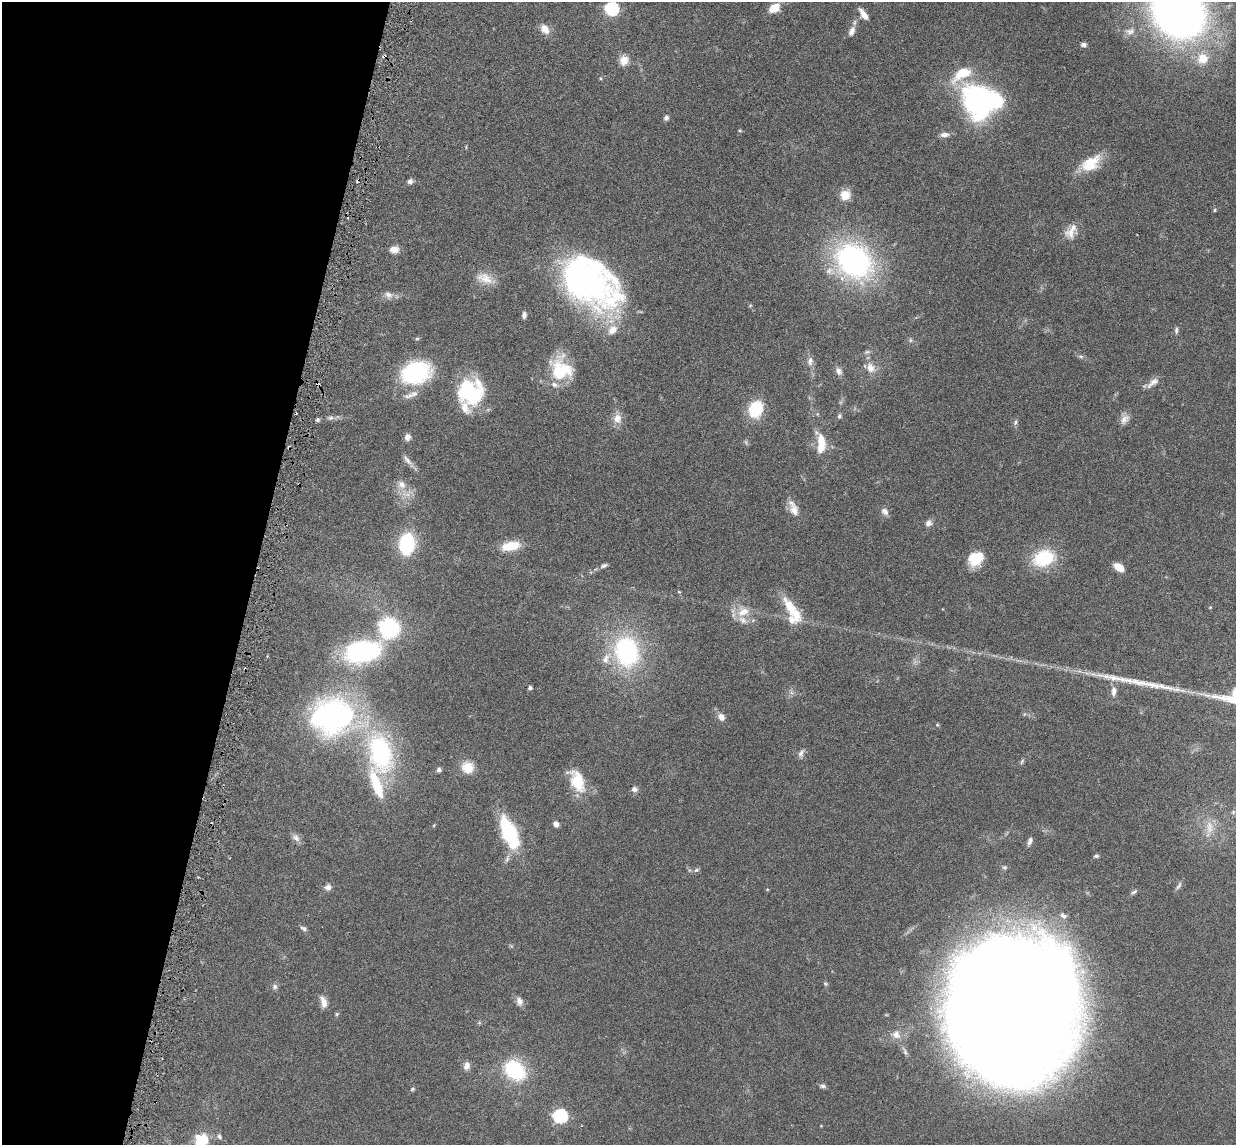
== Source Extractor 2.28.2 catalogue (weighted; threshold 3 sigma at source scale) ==
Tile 9 of 4 x 4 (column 1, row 3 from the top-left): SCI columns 90-1323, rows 1297-2439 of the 5085 x 5014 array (HDU 1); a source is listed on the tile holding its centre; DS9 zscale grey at full resolution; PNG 1238 x 1147 px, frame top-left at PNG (2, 2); no overlay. Shown black and unused: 21% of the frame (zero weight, under 3 of 6 exposures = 3% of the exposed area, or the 3 px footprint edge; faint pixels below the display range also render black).
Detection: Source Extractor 2.28.2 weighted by HDU 2 'WHT'; one run over the whole footprint, this tile lists its part. Background 0.0461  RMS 0.0033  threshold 0.0133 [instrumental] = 3 sigma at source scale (4.09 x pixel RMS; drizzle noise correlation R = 1.36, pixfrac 0.8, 0.05/0.05 arcsec/px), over >= 5 px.
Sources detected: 126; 3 inside a brighter object's white glare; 2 cosmic-ray / hot-pixel residue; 1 long thin detection or spike segment (spike, bleed or trail) — not listed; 10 inside a brighter listed object's ellipse — not listed separately; the other 110 listed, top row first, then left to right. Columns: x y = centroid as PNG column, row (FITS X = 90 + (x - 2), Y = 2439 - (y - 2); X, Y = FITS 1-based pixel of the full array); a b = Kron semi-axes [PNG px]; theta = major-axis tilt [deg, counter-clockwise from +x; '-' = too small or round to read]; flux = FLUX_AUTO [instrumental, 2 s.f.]
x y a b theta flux
774 8 10 7 33 5.6
612 9 6 6 - 49
1179 12 44 37 -38 220
864 14 14 6 -55 2.3
545 29 14 9 -52 2.7
852 31 15 8 68 1.8
1130 31 14 9 13 2.2
1083 45 8 5 -2 0.87
384 56 5 4 - 0.52
1203 59 14 13 - 5.7
624 60 12 11 - 3.1
962 74 32 14 34 9.3
980 101 33 26 -22 90
666 118 6 5 - 0.92
740 131 5 3 - 0.3
944 135 12 6 3 1.5
1091 163 27 17 30 8
410 181 6 6 - 1.1
845 195 12 11 - 3.9
1215 210 5 4 - 0.35
1071 232 17 16 - 3.5
394 250 11 8 4 2.1
854 261 40 32 -38 70
485 278 24 13 -20 4.4
583 280 76 41 -34 91
388 295 13 9 -26 1.7
750 306 5 3 - 0.29
524 315 8 5 86 0.94
1176 330 9 5 84 0.7
417 339 6 4 2 0.38
910 340 6 5 - 0.56
867 352 7 5 21 0.65
1081 356 8 4 -8 0.61
810 361 12 7 82 1.5
871 368 14 11 -64 3.2
561 369 27 24 -51 14
839 371 10 8 -61 1.3
415 372 24 17 16 38
1153 383 19 7 38 2
468 391 31 27 -66 21
409 396 16 7 12 1.9
756 409 14 11 65 15
839 416 7 5 66 0.59
331 418 8 6 3 0.87
617 418 14 12 -83 2.9
1125 419 15 9 49 2
317 420 5 4 - 0.63
1016 422 8 5 56 0.7
407 437 8 7 - 1.5
821 439 19 10 -66 4.3
408 461 23 5 -49 1.7
402 484 13 11 -47 2.9
793 508 22 10 -68 3.3
885 511 10 7 -49 1.5
928 523 9 7 51 1.4
407 544 17 12 84 27
511 546 20 10 11 7.3
976 558 16 12 33 9.5
1044 558 25 18 18 15
604 566 9 5 24 0.82
1119 567 10 7 -37 3.9
679 592 5 3 - 0.25
790 607 32 13 -61 7
1210 607 4 4 - 0.24
743 612 19 14 18 5
389 628 19 18 - 25
362 651 17 11 10 110
627 651 39 30 -79 37
530 688 4 4 - 0.71
1114 691 12 7 85 1.9
1235 692 11 9 68 2.6
721 717 9 7 -53 2
331 719 44 40 -49 77
937 725 5 5 - 0.32
380 753 57 33 -78 44
801 753 12 6 62 1.1
1022 761 8 4 63 0.55
468 767 15 15 - 4.5
439 770 5 5 - 0.86
577 781 26 14 -67 10
634 789 7 6 - 1.2
1233 812 6 5 - 0.47
556 824 6 5 - 1.6
1209 827 19 9 -82 3.6
509 833 33 14 -66 23
296 838 12 8 -57 1.5
1030 841 11 6 71 1
1096 856 7 4 14 0.53
507 859 12 5 72 1.1
696 870 7 4 43 0.59
1179 886 13 5 60 0.78
328 887 8 7 - 1.4
1134 892 9 4 32 0.66
1063 916 10 7 -29 1.2
303 928 9 6 -28 0.8
825 984 6 5 - 0.48
275 986 7 7 - 0.9
519 1001 11 8 -69 1.5
323 1002 16 7 -73 2.3
1015 1008 100 87 76 1900
337 1014 5 5 - 0.4
896 1035 11 9 -44 2.1
467 1066 10 7 76 1.8
515 1070 22 17 -39 21
823 1086 8 5 -8 0.73
412 1089 6 5 - 0.44
560 1116 7 6 - 51
821 1126 3 3 - 0.2
219 1136 8 6 -53 0.8
202 1141 19 11 63 15
Overlapping masked pixels (flux is a lower limit): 1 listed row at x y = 384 56
Isophote crosses this tile's border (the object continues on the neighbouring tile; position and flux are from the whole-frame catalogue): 5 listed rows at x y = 612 9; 1179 12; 1235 692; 1015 1008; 202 1141